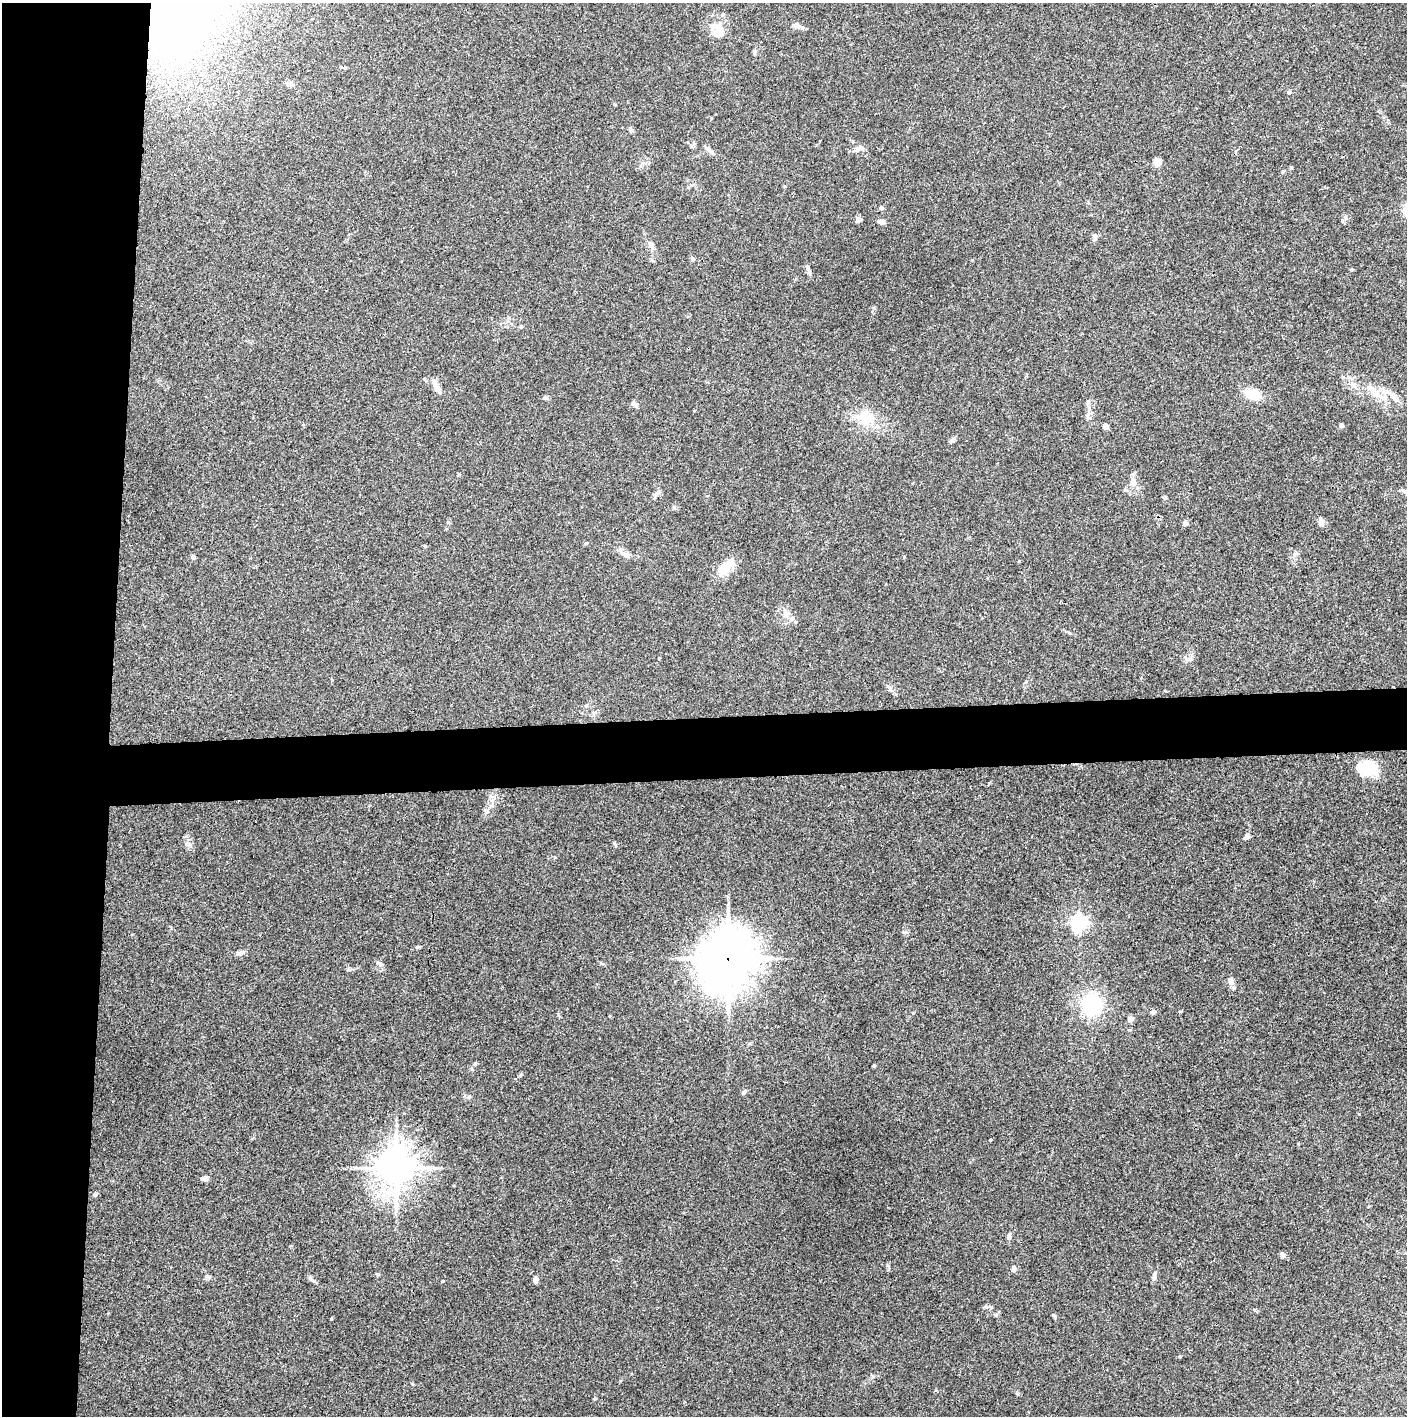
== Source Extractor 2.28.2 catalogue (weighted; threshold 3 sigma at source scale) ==
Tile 4 of 3 x 3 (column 1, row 2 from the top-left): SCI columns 2-1406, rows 1415-2828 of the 4222 x 4244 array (HDU 1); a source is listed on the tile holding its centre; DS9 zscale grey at full resolution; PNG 1409 x 1418 px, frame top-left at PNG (2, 3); no overlay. Shown black and unused: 12% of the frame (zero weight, under 3 of 4 exposures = <1% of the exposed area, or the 3 px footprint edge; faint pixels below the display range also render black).
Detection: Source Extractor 2.28.2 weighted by HDU 2 'WHT'; one run over the whole footprint, this tile lists its part. Background 0.0332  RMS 0.0045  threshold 0.02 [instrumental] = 3 sigma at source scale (4.5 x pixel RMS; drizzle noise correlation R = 1.50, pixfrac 1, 0.05/0.05 arcsec/px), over >= 5 px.
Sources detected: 74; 2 inside a brighter object's white glare — not listed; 1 inside a brighter listed object's ellipse — not listed separately; the other 71 listed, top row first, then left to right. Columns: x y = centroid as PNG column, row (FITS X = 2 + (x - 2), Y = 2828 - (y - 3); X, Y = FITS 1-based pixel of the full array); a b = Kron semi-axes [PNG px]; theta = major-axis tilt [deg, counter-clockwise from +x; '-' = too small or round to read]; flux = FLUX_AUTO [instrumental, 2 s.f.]
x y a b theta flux
722 15 6 5 - 0.76
796 25 7 6 - 2.3
718 32 15 12 76 7.1
754 53 8 4 89 0.74
345 67 4 4 - 0.5
290 84 10 6 -3 1.5
1289 92 5 4 - 0.97
709 149 13 5 -39 1.8
859 149 14 7 27 2
1158 162 9 7 40 2.6
881 208 5 5 - 0.89
859 220 9 5 36 1.1
882 222 8 6 -13 1.6
1094 239 7 6 - 1
651 244 11 7 -65 2.1
693 259 6 4 -49 0.66
1351 270 4 4 - 0.6
809 272 10 4 -77 1.1
521 327 5 4 - 0.62
1353 385 13 6 -35 2.7
437 388 16 7 -55 3.2
1252 394 19 11 -18 7.9
1377 394 14 11 -29 5.6
1394 397 15 8 -44 3.6
546 398 7 5 -1 0.89
1088 402 7 4 89 0.81
634 404 10 5 -29 1.4
866 418 27 18 -46 11
1341 425 4 4 - 2.2
1106 426 5 4 - 2.7
952 441 8 5 43 1
1133 482 14 8 -81 3.4
1406 491 13 6 -20 1.9
657 493 11 5 34 1.2
1165 497 5 4 - 0.6
1321 521 10 6 -77 2
1185 523 5 5 - 2.3
586 543 5 4 - 0.46
425 546 4 4 - 0.55
623 554 8 5 -45 1.4
193 557 5 5 - 1.2
724 568 21 11 45 10
786 614 10 8 59 2.6
659 658 3 3 - 0.36
1368 767 15 11 39 13
1247 837 8 6 36 1.3
1079 923 6 6 - 150
418 947 6 4 18 0.54
240 953 11 6 6 1.4
728 958 21 18 71 1500
379 963 12 4 -38 1.1
1231 981 8 7 - 1.7
1092 1005 19 17 -84 31
1153 1012 5 5 - 1.3
1131 1019 4 4 - 3.8
874 1066 4 4 - 0.46
744 1092 7 5 63 0.8
990 1140 3 2 - 0.42
396 1168 12 10 -85 950
204 1178 10 5 -3 1.5
95 1194 7 5 13 0.87
1009 1237 8 6 88 1.3
1282 1255 7 6 - 1.1
1014 1269 7 5 86 1.5
1154 1275 12 5 81 1.4
535 1280 7 5 85 1.6
442 1281 4 3 - 0.49
986 1307 6 5 - 0.81
996 1315 6 3 -71 0.54
1054 1316 5 4 - 0.65
331 1319 4 3 - 0.37
Overlapping masked pixels (flux is a lower limit): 2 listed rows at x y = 728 958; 396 1168
Isophote crosses this tile's border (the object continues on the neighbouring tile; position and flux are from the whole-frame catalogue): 1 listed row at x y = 1406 491
Unlisted compact peaks at least as high as the median listed source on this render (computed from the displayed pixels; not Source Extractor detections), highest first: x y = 614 843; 475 1063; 1018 1394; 189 845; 906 932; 594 1399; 378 1274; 1359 1114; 1291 168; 1180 1356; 348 969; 873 1376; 412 1384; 1185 657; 486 811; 1283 171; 674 507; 1345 217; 1019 561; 310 1278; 913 1013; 1298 1144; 207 1276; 186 836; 888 1266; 904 557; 989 783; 555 857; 459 474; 469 1096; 1181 1011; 558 1014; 609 1016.